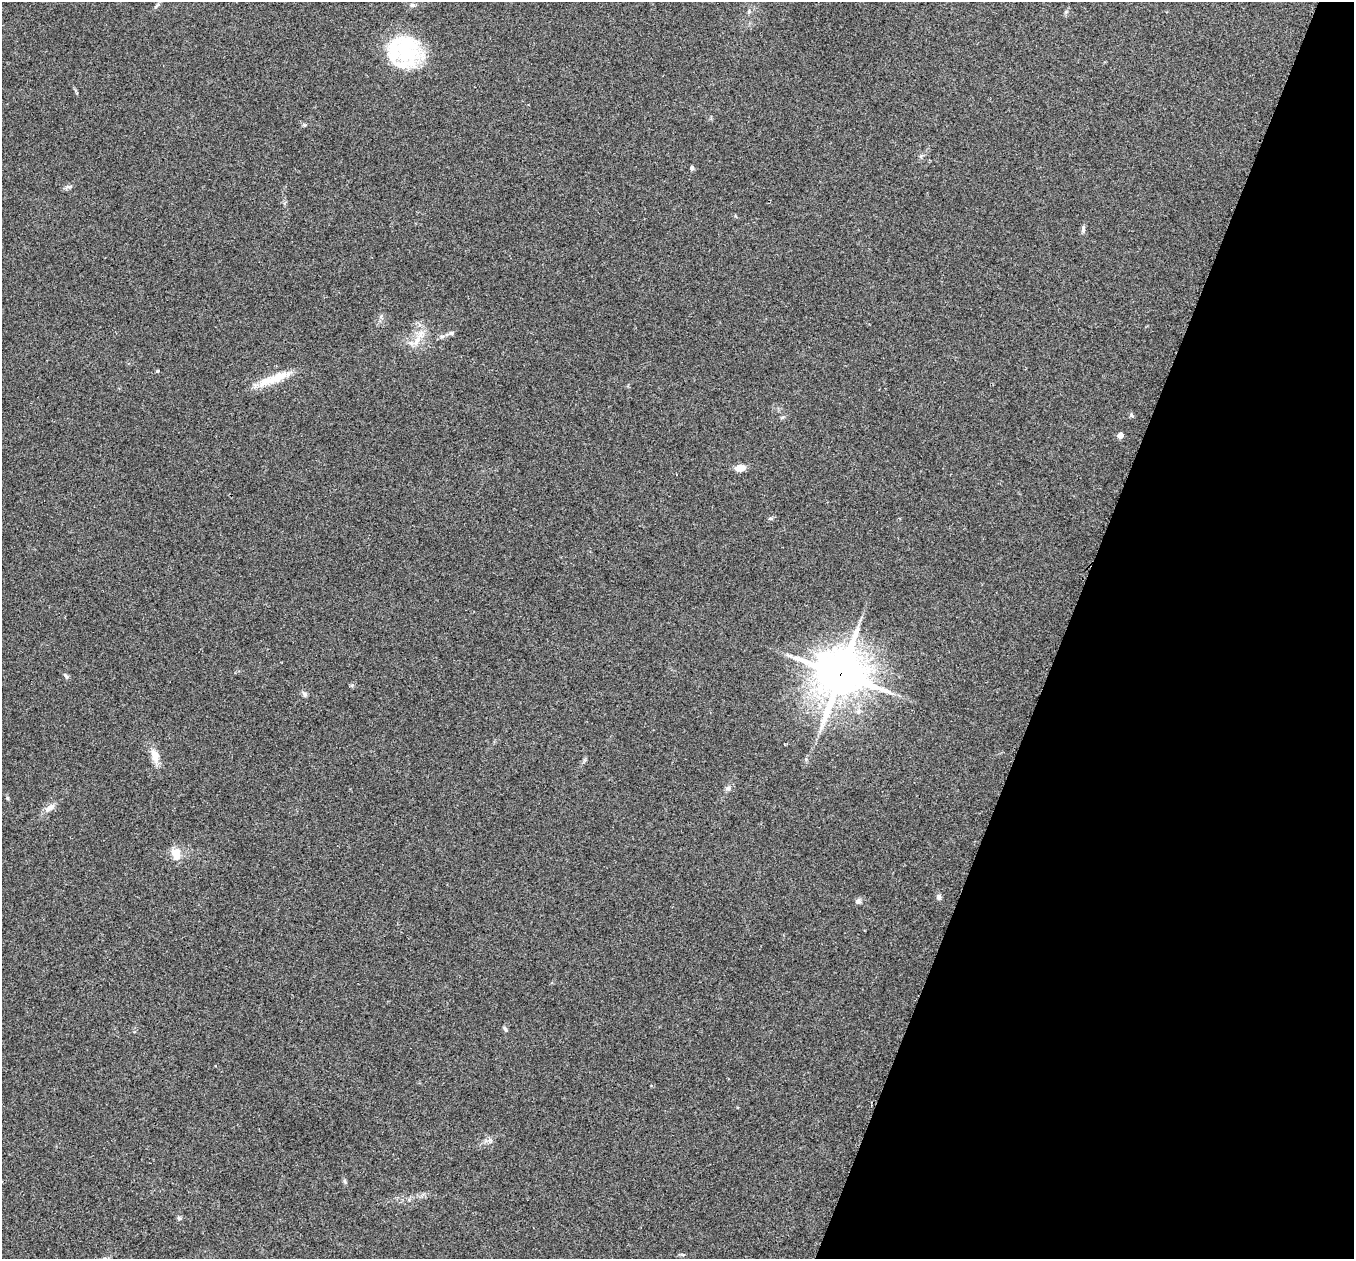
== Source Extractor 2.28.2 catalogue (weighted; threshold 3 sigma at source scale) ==
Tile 8 of 4 x 4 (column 4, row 2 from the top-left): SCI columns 4065-5416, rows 2659-3915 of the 5427 x 5441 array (HDU 1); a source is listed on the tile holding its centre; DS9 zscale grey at full resolution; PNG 1356 x 1261 px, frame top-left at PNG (2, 2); no overlay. Shown black and unused: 21% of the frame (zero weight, under 2 of 3 exposures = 1% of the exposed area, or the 3 px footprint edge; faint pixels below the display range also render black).
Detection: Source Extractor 2.28.2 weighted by HDU 2 'WHT'; one run over the whole footprint, this tile lists its part. Background 0.104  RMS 0.015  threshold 0.0661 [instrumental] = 3 sigma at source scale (4.5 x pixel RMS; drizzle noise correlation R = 1.50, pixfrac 1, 0.05/0.05 arcsec/px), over >= 5 px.
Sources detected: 28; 3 inside a brighter listed object's ellipse — not listed separately; the other 25 listed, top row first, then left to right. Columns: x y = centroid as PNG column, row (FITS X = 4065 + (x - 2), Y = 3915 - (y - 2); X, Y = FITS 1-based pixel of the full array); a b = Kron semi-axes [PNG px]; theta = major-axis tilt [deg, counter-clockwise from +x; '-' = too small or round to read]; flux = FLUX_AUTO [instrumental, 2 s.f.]
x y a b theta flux
412 5 7 5 -2 3
156 6 12 4 41 3.3
406 51 38 34 -89 110
691 168 5 5 - 2.9
68 187 8 4 0 3
1083 230 12 4 84 3.5
451 333 8 5 15 3.4
417 341 15 7 66 13
157 371 4 4 - 1.7
278 377 39 11 23 34
1131 415 6 4 -71 2.1
1120 435 4 4 - 19
739 468 9 6 -2 17
840 674 17 16 - 4700
66 676 8 4 -54 2.5
305 694 7 5 -48 3.1
155 755 20 9 -74 15
728 788 7 6 - 3.6
7 798 6 4 -90 1.7
50 808 14 7 39 8.9
176 851 17 10 3 14
939 897 7 6 - 3.8
858 901 6 6 - 5.5
505 1029 8 4 -67 2.5
179 1218 6 5 - 2.6
Overlapping masked pixels (flux is a lower limit): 1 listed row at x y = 840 674